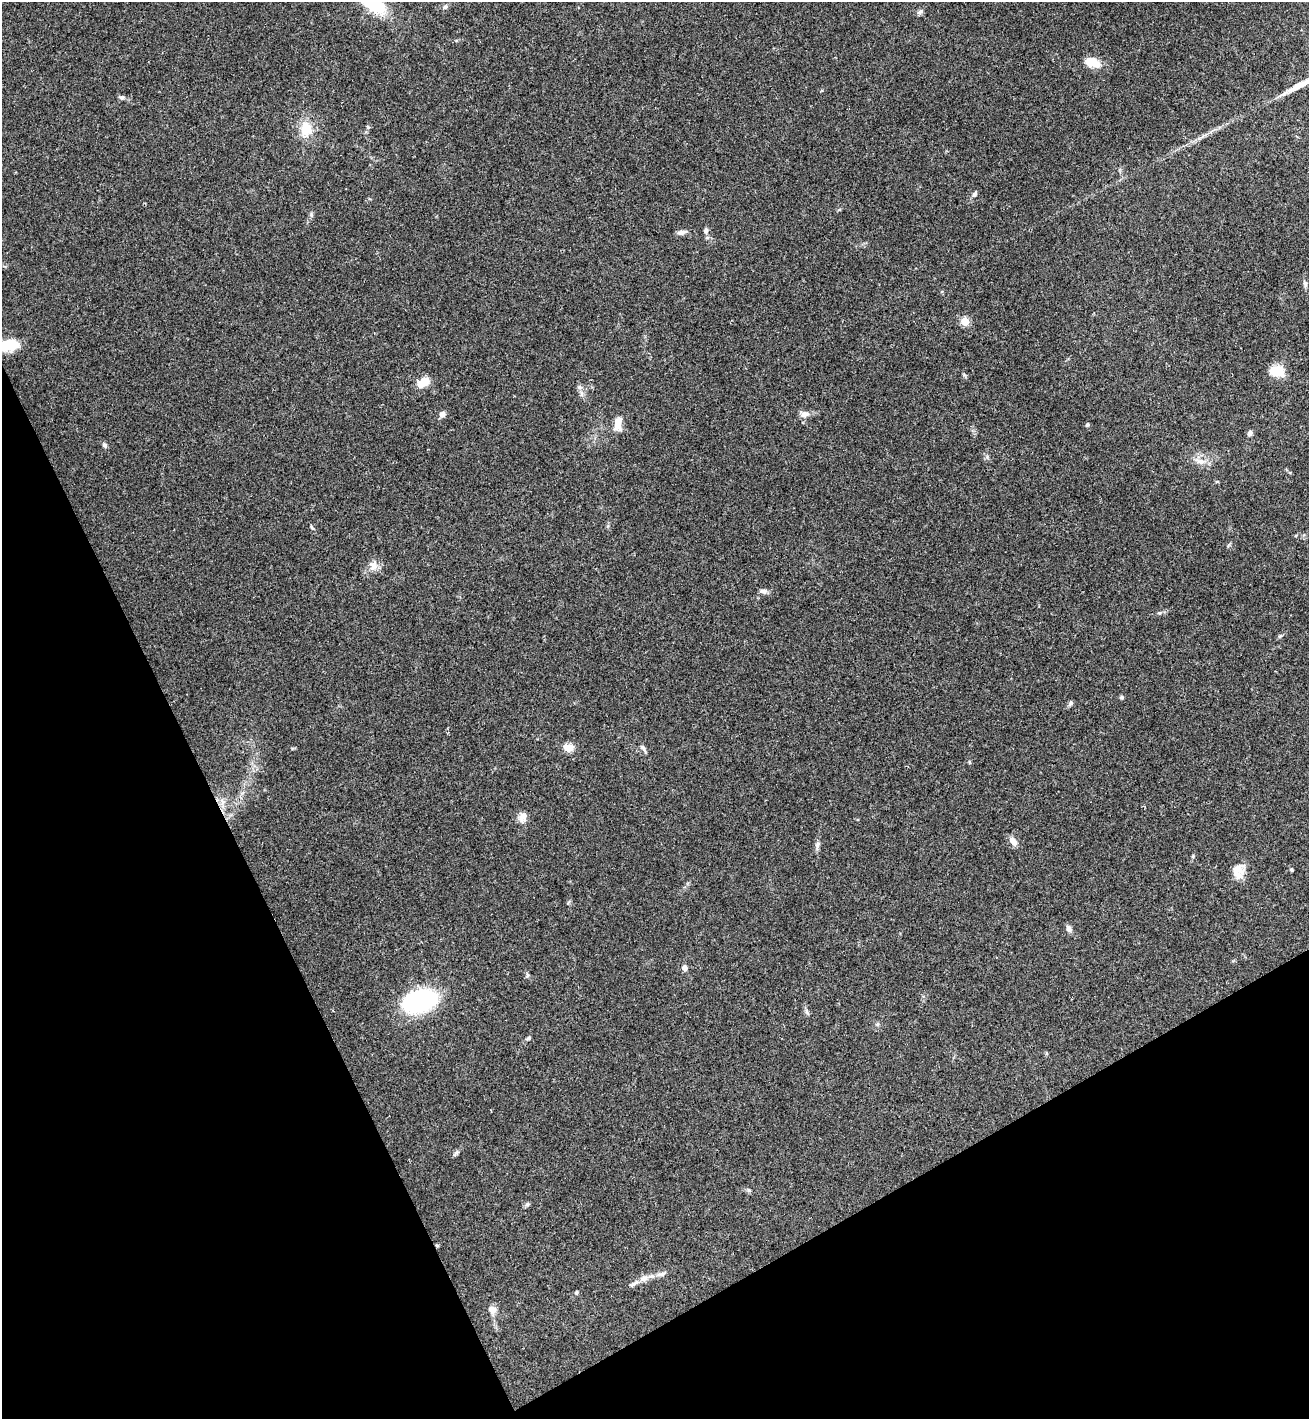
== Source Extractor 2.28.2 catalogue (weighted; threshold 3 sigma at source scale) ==
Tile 14 of 4 x 4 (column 2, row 4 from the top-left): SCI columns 1506-2812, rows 53-1469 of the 5757 x 5771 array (HDU 1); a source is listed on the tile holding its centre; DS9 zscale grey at full resolution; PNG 1311 x 1421 px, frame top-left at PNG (2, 2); no overlay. Shown black and unused: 25% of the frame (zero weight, under 3 of 4 exposures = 6% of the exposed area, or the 3 px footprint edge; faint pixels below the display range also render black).
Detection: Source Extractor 2.28.2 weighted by HDU 2 'WHT'; one run over the whole footprint, this tile lists its part. Background 0.0395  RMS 0.0054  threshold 0.0242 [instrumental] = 3 sigma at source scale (4.5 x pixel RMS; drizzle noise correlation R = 1.50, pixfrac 1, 0.05/0.05 arcsec/px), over >= 5 px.
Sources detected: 54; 2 inside a brighter listed object's ellipse — not listed separately; the other 52 listed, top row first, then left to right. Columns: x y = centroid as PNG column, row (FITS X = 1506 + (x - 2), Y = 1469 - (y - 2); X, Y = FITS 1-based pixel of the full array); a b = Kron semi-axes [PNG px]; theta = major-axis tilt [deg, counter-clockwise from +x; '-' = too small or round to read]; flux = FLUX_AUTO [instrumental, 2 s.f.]
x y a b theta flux
373 3 29 14 -37 32
445 7 6 6 - 1
920 12 9 5 20 1.3
1092 62 15 8 -18 10
122 97 8 4 -8 1.1
368 127 5 4 - 0.61
306 129 17 13 90 10
974 194 9 5 54 1.4
706 230 8 6 65 1.2
681 232 10 6 11 2.4
1305 284 9 5 -83 1.2
965 321 5 5 - 19
9 345 24 11 10 13
1277 371 15 11 -8 11
423 382 14 8 32 8.3
579 387 7 5 -44 1.2
442 414 7 7 - 2.1
805 414 12 8 3 3.1
618 423 17 9 84 5.8
1087 425 6 3 45 0.63
1250 433 6 5 - 1.9
105 445 8 5 -54 1.2
1201 461 15 7 -7 3.7
312 527 6 4 -69 0.74
373 565 13 12 - 4.2
763 591 10 6 -9 1.7
1159 613 6 4 41 0.73
1280 636 6 4 18 0.74
1122 697 6 4 -23 0.81
1070 703 8 4 71 1
568 747 12 9 6 4.9
643 748 11 4 -63 1.4
222 802 12 7 -74 3.1
522 817 14 10 74 3.6
1013 841 13 7 -52 3.5
817 845 12 6 80 1.9
1292 870 4 4 - 0.73
1238 875 17 11 -40 4.9
1069 929 9 6 -66 2.1
685 968 7 6 - 2.1
527 975 8 4 82 0.8
420 1001 29 18 16 74
807 1011 9 4 -69 1.2
877 1024 6 5 - 0.9
529 1038 6 4 42 0.86
748 1190 6 4 -70 0.77
527 1204 7 5 43 1.1
437 1245 6 3 17 0.65
661 1274 15 5 11 2.4
644 1278 11 7 28 3
576 1293 6 4 59 0.66
492 1309 9 8 - 3.6
Overlapping masked pixels (flux is a lower limit): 1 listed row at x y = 437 1245
Isophote crosses this tile's border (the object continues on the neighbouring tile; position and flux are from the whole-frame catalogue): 2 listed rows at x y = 373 3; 9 345
Unlisted compact peaks at least as high as the median listed source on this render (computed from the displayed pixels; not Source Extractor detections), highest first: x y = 456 1153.